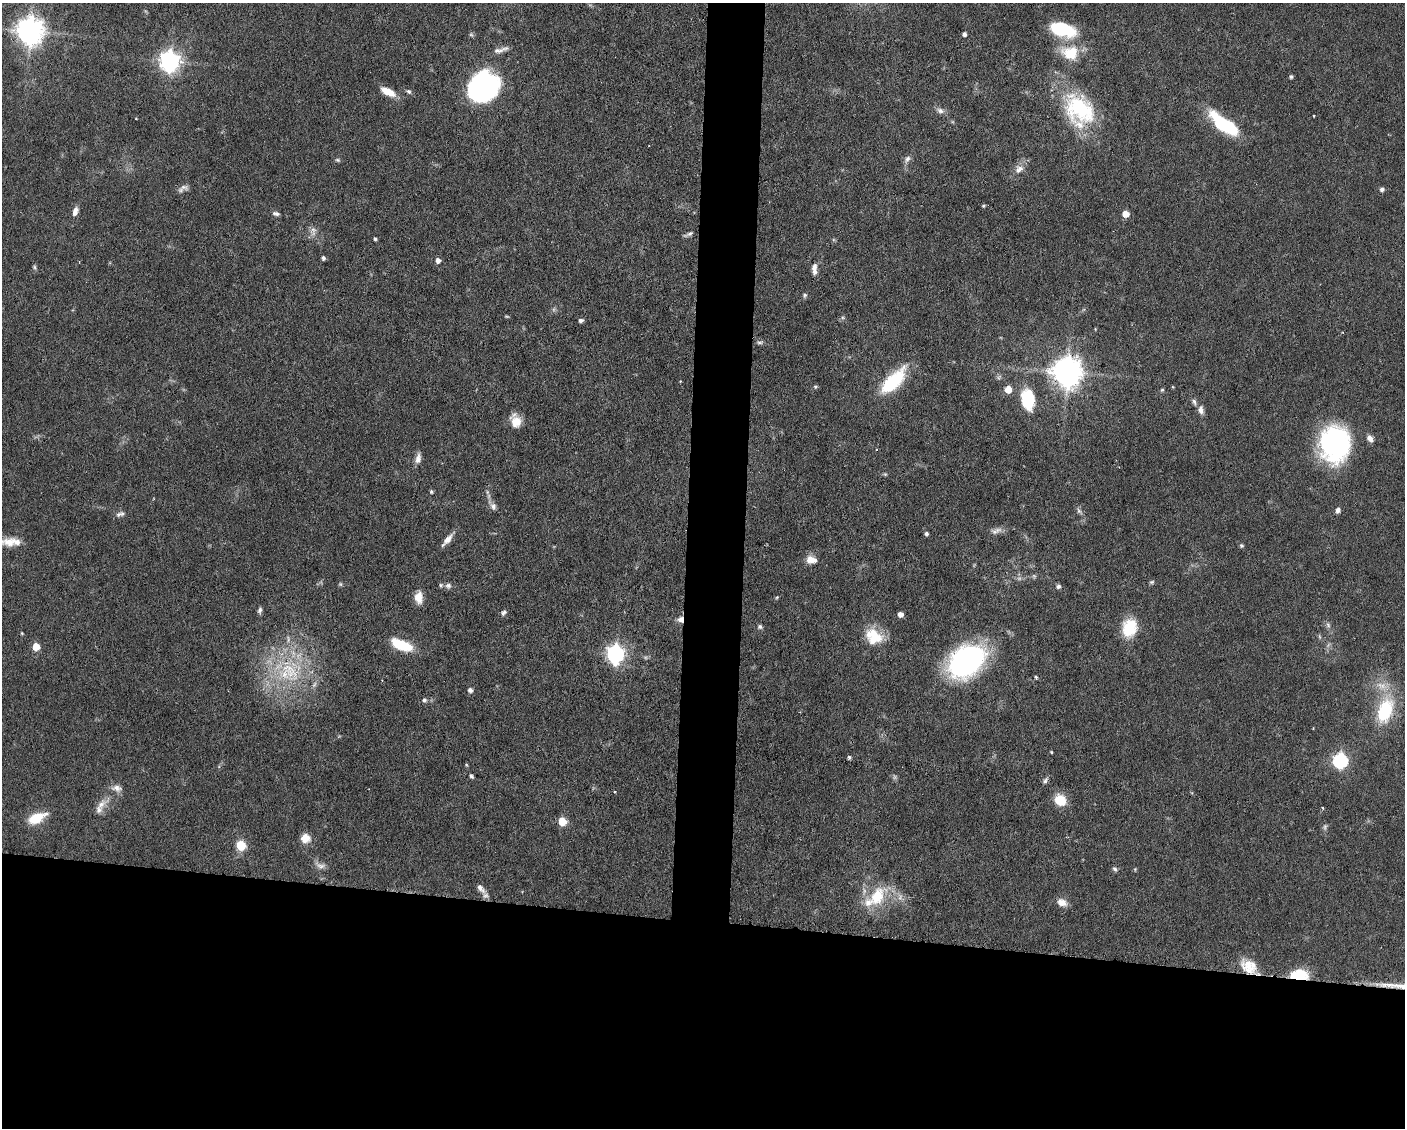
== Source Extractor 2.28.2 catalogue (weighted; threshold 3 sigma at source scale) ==
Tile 11 of 3 x 4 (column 2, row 4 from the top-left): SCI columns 1511-2913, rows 1-1126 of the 4529 x 4503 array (HDU 1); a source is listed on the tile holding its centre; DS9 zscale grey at full resolution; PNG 1407 x 1130 px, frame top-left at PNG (2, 3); no overlay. Shown black and unused: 22% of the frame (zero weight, under 3 of 6 exposures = <1% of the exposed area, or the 3 px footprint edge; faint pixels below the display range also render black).
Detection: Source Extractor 2.28.2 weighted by HDU 2 'WHT'; one run over the whole footprint, this tile lists its part. Background 0.0625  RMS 0.0034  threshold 0.0138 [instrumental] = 3 sigma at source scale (4.09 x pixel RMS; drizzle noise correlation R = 1.36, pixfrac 0.8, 0.05/0.05 arcsec/px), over >= 5 px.
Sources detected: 119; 4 too faint to see at this stretch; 4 inside a brighter object's white glare — not listed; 6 inside a brighter listed object's ellipse — not listed separately; the other 105 listed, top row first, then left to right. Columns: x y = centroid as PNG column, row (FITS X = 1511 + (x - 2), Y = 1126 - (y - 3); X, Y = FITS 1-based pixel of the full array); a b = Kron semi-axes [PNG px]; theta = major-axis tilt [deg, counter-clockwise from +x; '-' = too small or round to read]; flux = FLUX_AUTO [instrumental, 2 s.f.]
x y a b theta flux
1063 29 29 15 -17 17
30 31 9 9 - 400
964 34 4 4 - 1
501 50 22 6 15 1.9
1070 53 21 17 -11 10
170 61 8 7 - 190
1291 77 4 3 - 0.61
482 85 32 25 24 48
409 91 7 5 -43 0.68
388 92 15 7 -27 5.4
1080 110 45 33 -41 29
940 111 11 7 -21 1.5
136 119 3 2 - 0.22
1224 124 35 12 -37 21
907 159 12 6 54 1.4
338 160 7 5 -16 0.54
1019 169 14 10 39 2.6
183 187 14 7 -21 1.3
1382 189 5 5 - 1
983 206 5 4 - 0.42
75 211 12 6 70 1.8
276 214 9 5 -11 0.91
1125 214 5 5 - 5
313 230 9 4 -9 0.96
688 234 13 4 24 0.92
375 239 4 3 - 0.54
323 258 4 4 - 0.86
438 260 5 5 - 1.6
34 267 5 5 - 0.51
814 268 10 7 76 1.6
805 295 6 5 - 0.63
506 316 7 3 -19 0.33
581 320 5 4 - 0.98
760 342 9 4 4 0.66
1067 372 9 9 - 490
891 383 25 16 53 16
815 387 6 5 - 0.5
1008 389 5 5 - 6.1
1162 390 5 4 - 0.4
1028 399 20 13 -81 15
1194 402 11 5 -76 0.96
1201 410 11 7 -80 1.7
516 421 15 11 -72 4.2
1370 438 9 6 -58 1.6
1333 440 37 33 -81 42
418 458 14 7 82 1.9
431 491 5 4 - 0.55
493 506 10 7 -66 1.4
1338 510 7 5 70 1.1
1079 511 8 5 -60 0.85
120 514 12 6 17 1.2
996 531 17 7 14 1.8
926 534 4 4 - 0.82
447 539 19 6 50 2.5
9 542 32 10 -4 5.7
1241 545 5 4 - 0.56
811 560 14 9 -10 3
1152 582 6 5 - 0.52
340 584 6 4 -71 0.43
448 586 8 7 - 1.1
1058 586 6 5 - 0.88
419 597 13 9 -89 3.6
777 597 5 3 - 0.31
260 610 8 5 74 0.83
504 612 8 6 55 0.83
900 614 5 4 - 2
681 619 8 7 - 1.9
1328 625 7 4 -47 0.78
760 627 7 6 - 0.72
1129 628 18 14 79 12
22 633 4 3 - 0.32
1320 637 6 4 -70 0.46
288 639 11 5 -80 1.2
872 641 39 15 -82 7.4
401 645 21 9 -23 13
36 647 5 5 - 7.9
615 654 8 7 - 130
966 661 30 21 38 94
290 670 37 23 -41 23
1036 677 4 3 - 0.55
470 690 5 5 - 1.2
424 700 6 5 - 0.63
1385 710 36 20 71 17
1051 752 3 3 - 0.31
849 757 4 4 - 0.65
1340 761 7 6 - 66
466 765 5 4 - 0.34
471 776 5 4 - 0.58
1045 781 7 5 73 0.82
117 788 15 9 -8 2
614 791 3 3 - 0.38
1060 800 12 10 -38 7
101 804 20 9 37 3.1
37 818 19 9 24 8.2
562 821 5 5 - 9.4
1325 827 9 6 83 0.75
305 838 11 10 - 3.4
241 846 6 5 - 18
320 865 16 8 -21 1.8
1115 869 7 5 -58 0.72
480 888 16 7 -49 2.2
877 896 29 18 57 13
1062 902 13 9 -24 2.5
1248 966 21 15 -31 6.4
1300 976 17 13 16 9.5
Overlapping masked pixels (flux is a lower limit): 3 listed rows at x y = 681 619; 1248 966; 1300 976
Isophote crosses this tile's border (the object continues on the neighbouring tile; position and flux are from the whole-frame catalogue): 1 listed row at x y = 9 542